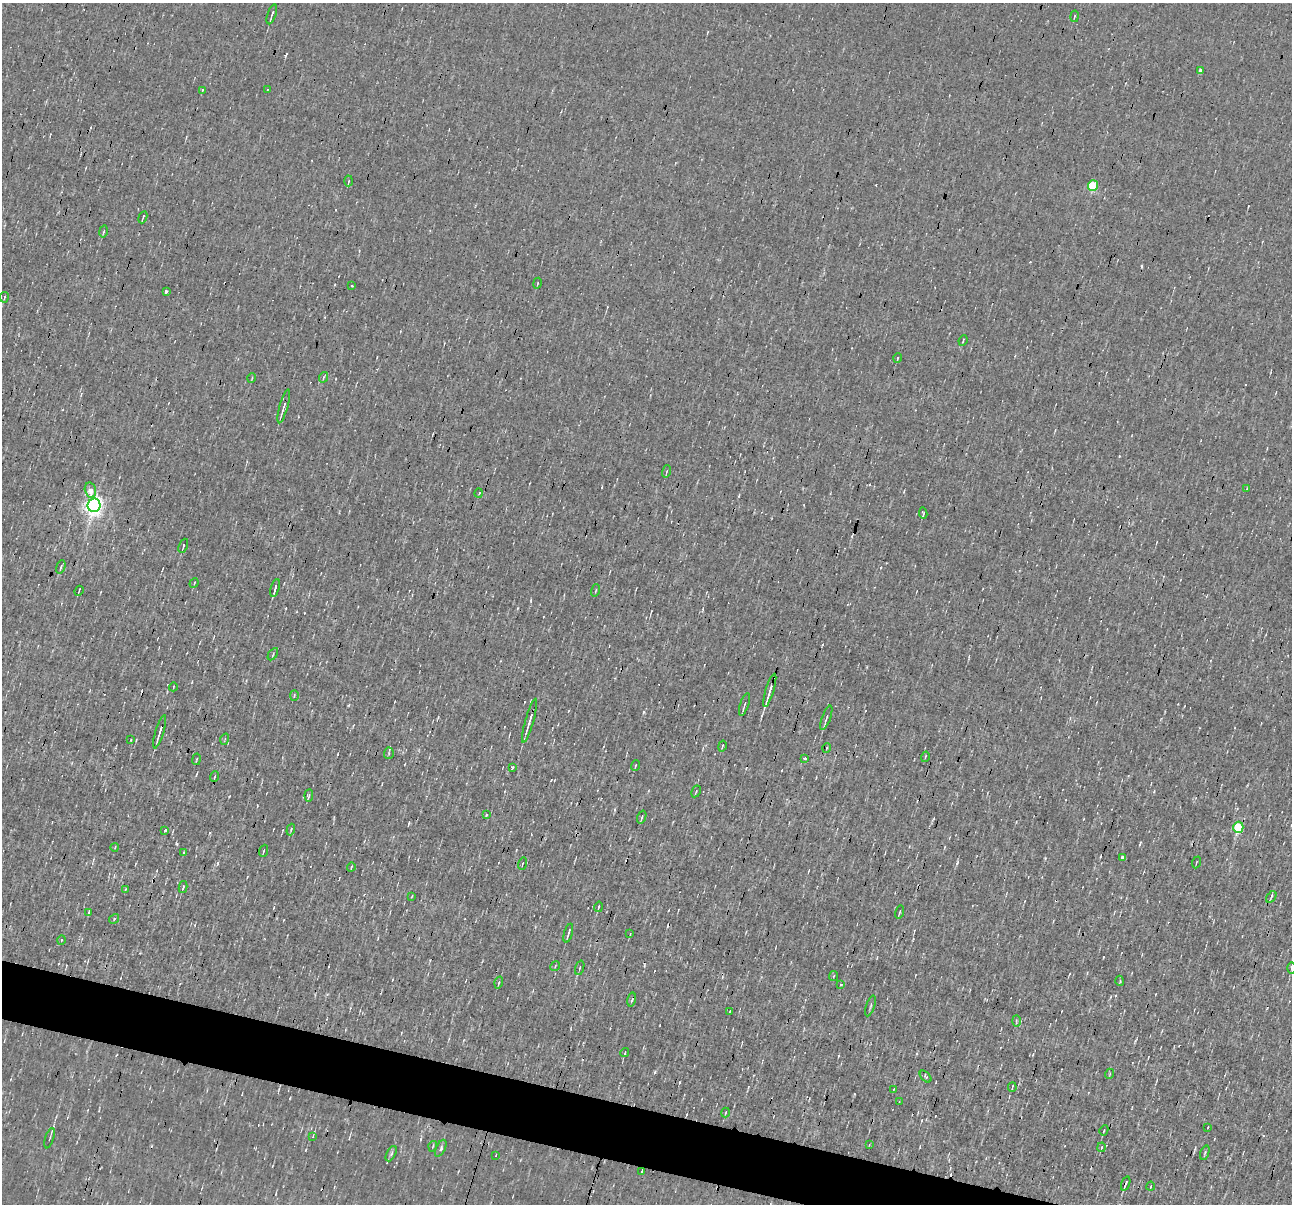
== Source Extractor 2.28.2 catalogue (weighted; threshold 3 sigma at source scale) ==
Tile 6 of 4 x 4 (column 2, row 2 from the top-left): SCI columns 1291-2580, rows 2656-3857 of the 5161 x 5185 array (HDU 1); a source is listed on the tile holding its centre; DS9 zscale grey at full resolution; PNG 1294 x 1206 px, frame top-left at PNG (2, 3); each listed source drawn as its Kron ellipse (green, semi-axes under 4 px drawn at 4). Shown black and unused: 4% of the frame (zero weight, under 3 of 4 exposures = <1% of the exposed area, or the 3 px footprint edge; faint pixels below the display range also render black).
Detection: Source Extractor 2.28.2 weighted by HDU 2 'WHT'; one run over the whole footprint, this tile lists its part. Background 8.59e-04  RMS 0.042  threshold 0.191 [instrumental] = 3 sigma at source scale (4.5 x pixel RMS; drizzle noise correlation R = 1.50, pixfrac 1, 0.05/0.05 arcsec/px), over >= 5 px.
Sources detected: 114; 8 cosmic-ray / hot-pixel residue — neither listed nor drawn; the other 106 listed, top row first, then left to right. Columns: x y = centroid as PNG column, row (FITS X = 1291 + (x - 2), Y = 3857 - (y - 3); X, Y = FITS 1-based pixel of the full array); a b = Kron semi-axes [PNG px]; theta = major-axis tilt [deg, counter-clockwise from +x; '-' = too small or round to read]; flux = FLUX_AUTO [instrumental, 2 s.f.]
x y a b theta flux
272 14 10 2 71 11
1074 16 6 3 79 4.1
1201 70 4 4 - 20
202 90 3 3 - 5.4
267 90 3 2 - 4.9
349 181 5 3 - 4.2
1093 186 5 5 - 280
143 217 6 2 67 4.8
103 231 6 2 79 5
537 283 5 2 - 4.2
352 286 3 3 - 15
166 292 3 3 - 24
4 297 5 3 - 4.6
963 340 5 2 - 4.8
898 358 4 3 - 4.8
324 377 5 3 - 4.8
252 378 5 3 - 4
284 406 17 4 75 21
667 471 6 3 71 4.6
1247 489 3 3 - 5.5
90 490 8 5 -76 46
479 493 5 2 - 4.3
94 505 7 6 - 2100
923 513 6 3 -83 5.7
183 546 7 3 68 7.7
61 567 7 3 71 7.2
194 583 5 3 - 3.5
275 588 9 2 74 14
596 590 6 2 71 4.2
79 591 5 2 - 4.9
273 654 7 3 57 5.3
173 687 4 3 - 3.4
770 690 17 3 73 33
294 695 5 3 - 3.8
744 705 12 3 72 8.9
826 718 13 3 70 11
530 721 23 3 74 35
160 732 17 3 73 26
225 739 6 3 72 5
131 740 4 2 - 3.1
722 746 5 2 - 4
827 748 4 3 - 4.2
389 753 5 5 - 7.4
925 757 5 3 - 4.1
804 758 3 3 - 17
196 759 6 2 80 5
636 765 5 2 - 3.9
512 767 3 3 - 6.2
215 776 5 2 - 4.7
696 791 6 3 62 4.6
309 795 6 4 83 7.1
486 815 3 3 - 5.9
642 817 7 2 71 5.8
1238 827 5 5 - 270
165 830 3 3 - 14
291 830 6 3 71 4.4
115 847 4 2 - 3.2
264 851 6 2 70 6.4
183 853 4 3 - 5.9
1123 857 4 3 - 23
1196 862 6 2 68 3.4
522 864 6 2 74 3.9
351 867 4 3 - 3.2
183 887 6 4 77 6.8
125 890 3 3 - 3.2
412 896 4 3 - 3.4
1271 897 6 3 55 6.4
599 907 5 2 - 5.1
89 912 4 3 - 4.4
900 912 7 2 75 4.4
114 919 5 4 - 5.9
568 933 10 2 74 12
630 934 3 3 - 4.1
61 940 5 3 - 3.8
555 966 5 3 - 4
580 968 7 3 72 5.8
1291 968 5 3 - 6.4
834 976 5 3 - 4.2
1120 981 5 3 - 5.8
499 983 6 3 72 6.3
841 984 3 3 - 8.3
632 1000 7 2 78 6.9
871 1006 11 2 72 6.6
730 1011 3 2 - 2.4
1016 1021 5 3 - 5.6
625 1053 4 2 - 3.9
1109 1074 5 3 - 3.6
926 1077 7 4 -46 6.1
1012 1087 5 2 - 3.5
894 1089 4 2 - 2.6
899 1102 2 2 - 2.8
726 1112 5 2 - 3.6
1208 1127 4 2 - 2.9
1104 1130 5 3 - 3.7
313 1136 4 2 - 3.1
50 1138 10 2 73 6.5
869 1145 4 3 - 3.6
433 1146 5 3 - 3.7
1102 1147 4 2 - 5
441 1148 9 4 64 11
1205 1153 7 3 71 6
391 1154 8 4 64 8.9
496 1155 3 2 - 2.1
642 1171 3 2 - 3.7
1126 1184 7 2 72 12
1151 1186 4 2 - 4.2
Overlapping masked pixels (flux is a lower limit): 3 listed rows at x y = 160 732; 642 1171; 1126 1184
Isophote crosses this tile's border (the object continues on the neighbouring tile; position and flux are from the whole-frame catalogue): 1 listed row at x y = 1291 968
Unlisted compact peaks at least as high as the median listed source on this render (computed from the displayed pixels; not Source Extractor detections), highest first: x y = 644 712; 655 1072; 177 844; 957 863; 854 1094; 348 705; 229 796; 210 833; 409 823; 290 1098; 1140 843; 1135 1041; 218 863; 1154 791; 551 780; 337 754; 1103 957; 286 54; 1100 856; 306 1150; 615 810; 839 1056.